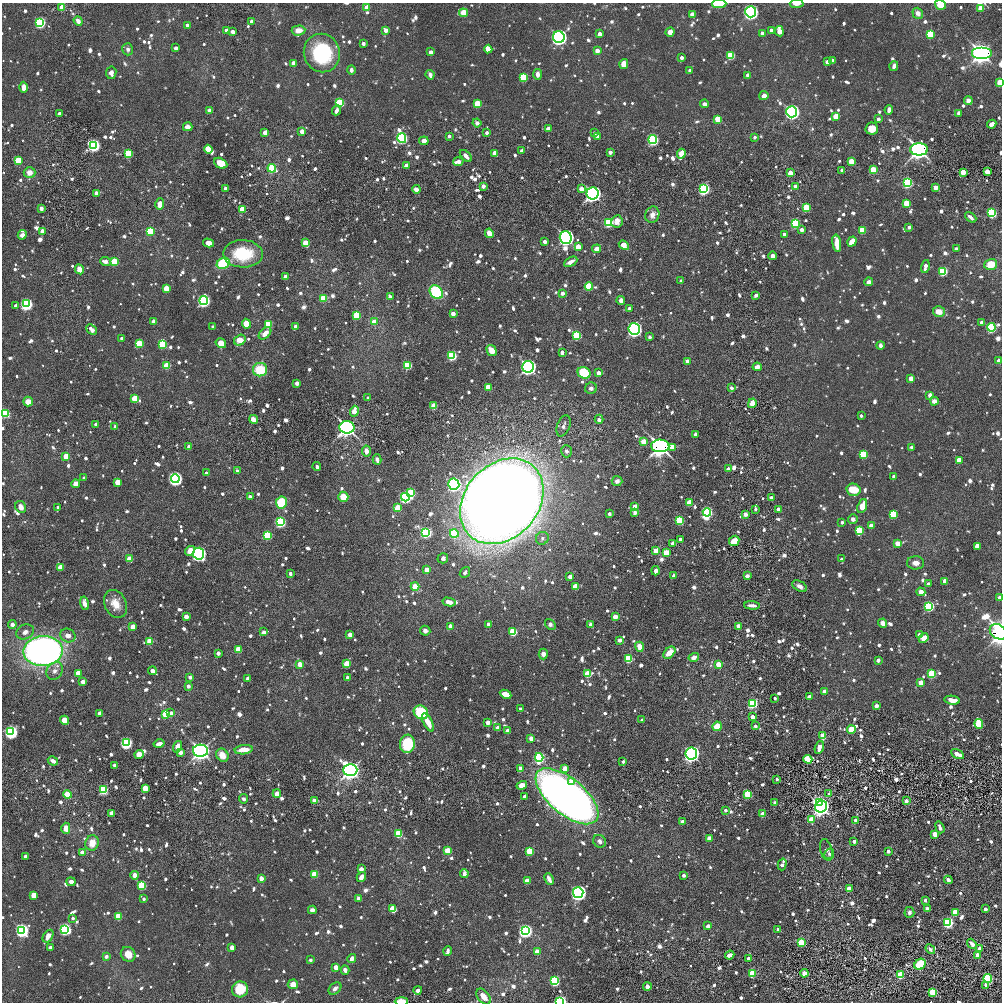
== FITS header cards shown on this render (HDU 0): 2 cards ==
NAXIS1  =                 1000 / length of data axis 1
NAXIS2  =                 1000 / length of data axis 2

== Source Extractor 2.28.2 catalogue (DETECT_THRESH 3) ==
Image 1000 x 1000 px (HDU 0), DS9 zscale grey, 1 PNG px = 1 image px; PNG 1004 x 1004 px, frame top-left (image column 1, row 1000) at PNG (2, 3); each listed source drawn as its Kron ellipse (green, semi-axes under 4 px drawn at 4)
Background 7.63e-05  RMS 0.0016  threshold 0.00474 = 3 sigma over >= 5 px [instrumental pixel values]
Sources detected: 1248; of the 1248, the 500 brightest by FLUX_AUTO listed and drawn (748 fainter detections omitted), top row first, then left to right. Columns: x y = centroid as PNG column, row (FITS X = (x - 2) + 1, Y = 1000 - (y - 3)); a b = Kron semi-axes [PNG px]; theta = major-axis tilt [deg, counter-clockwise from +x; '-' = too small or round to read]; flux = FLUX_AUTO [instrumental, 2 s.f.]
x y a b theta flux
719 4 7 3 1 4.9
797 4 7 3 3 0.71
940 5 6 5 - 1.5
62 7 4 3 - 2.4
367 8 4 4 - 2.7
981 8 4 4 - 3.5
751 12 5 5 - 63
464 13 4 4 - 7.3
918 13 5 5 - 0.72
692 15 4 4 - 2.4
78 21 5 4 - 0.69
251 21 3 3 - 0.41
40 22 4 4 - 52
187 25 4 3 - 0.61
226 30 3 3 - 0.67
299 30 7 5 5 1.1
386 30 4 3 - 0.97
771 30 3 3 - 0.56
779 31 5 4 - 2.4
233 32 3 3 - 1.1
670 32 5 4 - 0.64
762 33 3 3 - 0.67
600 34 3 3 - 1.3
930 34 4 4 - 11
559 37 6 6 - 86
363 43 3 3 - 0.64
176 48 4 3 - 0.37
128 49 6 5 - 0.39
488 49 4 3 - 2.4
597 51 4 3 - 1.2
431 52 3 3 - 0.84
322 53 19 18 - 7.9
981 53 10 6 0 270
731 55 4 4 - 15
682 57 3 3 - 0.58
832 60 3 3 - 0.64
827 62 4 3 - 0.35
293 63 4 4 - 0.58
624 64 5 4 - 1.2
894 66 5 3 - 0.48
351 70 5 4 - 0.35
690 70 3 3 - 0.45
111 73 6 5 - 0.47
537 74 5 4 - 0.56
430 75 5 3 - 0.46
748 75 3 3 - 0.91
523 77 4 4 - 13
1000 82 4 3 - 5
24 87 5 4 - 0.91
764 96 5 4 - 0.54
968 101 4 4 - 0.75
340 103 4 4 - 19
477 104 4 4 - 8
705 104 4 3 - 0.44
336 110 5 3 - 0.49
889 110 4 3 - 0.58
210 111 4 3 - 2.9
792 112 5 5 - 74
959 113 3 3 - 1.1
60 114 4 3 - 0.47
836 116 4 4 - 3.3
718 119 4 4 - 5.8
878 119 3 3 - 0.51
477 123 4 4 - 0.35
992 124 5 4 - 0.7
188 127 4 4 - 0.52
548 129 4 3 - 1.6
872 129 6 6 - 1.2
302 131 4 3 - 1.6
265 133 4 3 - 1.6
487 133 3 3 - 0.48
595 133 3 3 - 0.36
449 136 3 3 - 0.37
598 137 3 3 - 1.1
755 137 3 3 - 0.35
402 138 5 4 - 49
653 140 4 4 - 53
424 141 5 4 - 0.56
94 145 4 4 - 80
208 149 4 4 - 8.3
919 149 9 6 0 230
522 151 3 3 - 0.72
610 152 3 3 - 0.77
128 153 4 4 - 13
495 153 4 3 - 2
681 154 5 4 - 3.5
466 156 7 4 -45 0.6
18 160 4 4 - 7.5
851 161 4 4 - 3.8
458 162 5 3 - 0.97
221 163 7 5 -28 2
407 165 3 3 - 1.2
272 168 4 4 - 12
842 170 3 3 - 0.43
873 170 4 4 - 6.1
30 172 6 5 - 0.88
963 172 4 4 - 1.2
987 172 4 3 - 1.9
790 173 4 3 - 2.3
907 183 4 4 - 36
483 186 3 3 - 0.88
796 186 4 3 - 1.4
936 187 4 4 - 1.7
225 188 3 3 - 0.69
416 189 4 4 - 0.7
581 189 4 4 - 1.4
704 189 4 4 - 62
96 193 3 3 - 1.5
593 193 6 6 - 93
907 203 4 4 - 5.9
160 204 6 4 79 1.6
41 208 4 3 - 0.48
806 208 4 4 - 12
242 209 4 4 - 3.7
992 213 4 4 - 32
652 215 8 7 - 0.75
971 217 6 3 -41 0.42
617 221 6 5 - 0.66
609 222 4 4 - 24
795 223 4 4 - 28
909 227 4 3 - 0.6
802 229 3 3 - 0.88
862 230 4 4 - 9.5
42 231 4 4 - 0.89
150 231 4 4 - 13
489 233 5 4 - 0.99
784 234 3 3 - 0.36
22 235 5 4 - 0.55
566 237 6 6 - 96
852 241 5 4 - 2.8
545 242 3 3 - 0.83
208 243 5 4 - 0.65
306 243 4 4 - 5.1
837 243 9 4 -81 2
624 245 5 4 - 3.9
578 246 4 3 - 2.5
597 249 4 4 - 0.84
956 249 4 3 - 0.38
243 254 20 13 -1 4.1
772 256 4 4 - 0.49
105 262 5 4 - 0.55
114 262 4 4 - 10
571 262 7 4 29 0.6
223 263 7 5 31 6
991 264 6 5 - 2
925 266 6 3 75 0.94
80 269 5 4 - 1
943 271 4 4 - 22
286 277 4 3 - 1.4
681 281 3 3 - 0.42
869 282 4 4 - 0.48
589 286 4 4 - 12
166 289 4 4 - 4.9
436 292 7 6 - 9.6
562 293 3 3 - 0.72
756 295 4 3 - 0.43
390 297 4 3 - 0.82
323 298 4 4 - 6.4
204 301 4 4 - 77
621 301 4 4 - 0.64
26 304 4 4 - 69
16 306 3 3 - 0.75
629 308 3 3 - 0.47
939 312 6 5 - 1.3
453 314 3 3 - 1.1
357 315 4 4 - 10
154 321 4 3 - 1.5
374 322 4 4 - 2.9
982 322 3 3 - 0.83
246 324 5 4 - 4.4
269 324 4 4 - 9.2
295 326 4 3 - 0.82
213 327 3 3 - 0.53
991 327 4 4 - 42
634 329 6 6 - 55
91 330 6 4 -42 1.3
265 333 7 4 44 0.9
577 335 4 4 - 19
649 337 3 3 - 0.45
122 339 3 3 - 0.65
240 340 6 5 - 1.4
221 343 5 4 - 1.8
139 344 4 4 - 11
163 344 4 4 - 17
880 346 4 3 - 0.38
492 350 6 4 -58 1.7
562 352 3 3 - 0.71
452 355 4 4 - 31
688 361 4 3 - 1.8
999 361 4 3 - 1.2
167 365 4 4 - 7.9
408 365 4 4 - 16
528 367 6 6 - 77
757 367 4 4 - 0.63
260 370 7 6 - 3.3
584 373 7 5 -31 5
598 373 3 3 - 1.2
911 378 4 3 - 1.6
297 383 3 3 - 0.96
488 387 4 4 - 4.2
591 388 6 5 - 0.35
731 388 3 3 - 0.47
930 395 3 3 - 1.1
135 398 4 4 - 7.7
368 398 4 3 - 0.35
934 401 4 4 - 0.75
28 402 5 5 - 0.84
752 403 5 4 - 1.1
434 406 4 4 - 4.3
354 411 5 4 - 2.2
6 413 4 4 - 16
861 416 3 3 - 0.37
253 419 5 4 - 0.73
599 419 4 3 - 0.61
96 424 3 3 - 0.85
115 426 3 3 - 0.49
563 426 11 6 71 0.47
347 427 7 6 - 150
695 434 4 3 - 0.39
643 442 4 3 - 3.8
660 446 9 6 -1 230
189 447 3 3 - 1.1
672 447 4 4 - 4.9
912 447 4 3 - 0.49
366 451 5 4 - 0.67
566 451 6 5 - 0.37
863 454 4 4 - 15
66 456 4 3 - 3
377 459 5 3 - 0.79
959 460 4 4 - 2.5
317 466 4 3 - 0.38
728 469 3 3 - 0.76
237 471 3 3 - 0.61
206 473 3 3 - 0.41
894 477 3 3 - 0.61
84 478 3 3 - 0.49
175 479 4 4 - 120
617 481 5 5 - 0.36
118 482 4 4 - 3.7
76 484 4 4 - 0.73
454 484 5 5 - 51
853 490 7 6 - 2.3
411 493 4 4 - 16
250 497 4 4 - 0.51
343 497 5 5 - 1.5
405 497 4 4 - 58
772 498 3 3 - 1.5
502 501 47 37 48 410
281 502 6 5 - 5.9
690 503 4 3 - 5
635 506 4 3 - 1.6
862 506 7 4 69 1.6
21 507 6 5 - 0.67
58 507 4 3 - 0.41
398 508 4 4 - 6.6
755 509 3 3 - 0.44
778 509 4 3 - 1.1
635 512 3 3 - 0.88
707 512 4 4 - 51
609 514 3 3 - 0.52
745 514 3 3 - 1.6
893 514 4 4 - 13
853 519 5 5 - 0.43
680 520 4 4 - 18
280 522 4 4 - 44
842 522 3 3 - 0.36
871 526 4 3 - 2
859 530 4 4 - 14
426 532 4 4 - 43
454 534 4 4 - 15
268 535 4 4 - 17
542 538 6 6 - 0.36
680 539 3 3 - 0.54
734 541 6 4 43 2
898 543 4 3 - 2.2
673 544 4 3 - 2.1
977 546 4 4 - 3.2
190 551 5 4 - 1.1
656 551 4 4 - 3
666 553 4 4 - 5.1
199 554 6 5 - 53
443 558 5 5 - 0.35
130 559 4 4 - 3.1
842 559 3 3 - 0.42
916 563 8 6 -2 0.67
60 567 4 3 - 2.8
427 570 4 3 - 2.5
656 571 4 3 - 1.2
465 572 6 4 51 0.37
290 573 3 3 - 0.6
674 576 3 3 - 0.69
747 576 4 3 - 0.38
570 577 4 3 - 1.2
945 581 4 3 - 2
928 584 3 3 - 0.88
800 586 8 5 -31 0.49
415 587 4 4 - 4.7
575 587 4 4 - 4.9
921 592 4 3 - 2.4
999 597 3 3 - 0.53
449 602 6 4 -12 0.77
85 603 7 4 -77 0.86
116 604 14 11 -64 1.5
752 605 8 3 -4 0.58
929 606 4 4 - 41
186 616 4 4 - 0.79
615 616 3 3 - 2.1
883 623 5 4 - 0.6
12 624 4 4 - 0.43
488 624 3 3 - 0.64
550 624 6 4 -50 0.5
591 625 4 3 - 1.6
450 626 4 3 - 0.51
738 626 4 4 - 0.88
133 627 4 4 - 1.9
425 631 5 4 - 0.44
25 632 9 7 28 0.55
264 632 3 3 - 0.42
513 632 4 4 - 12
998 632 9 7 -34 190
68 635 8 6 -22 0.67
350 635 4 4 - 2.3
919 635 3 3 - 0.63
924 638 5 4 - 0.96
620 640 4 3 - 0.51
150 641 4 4 - 6.6
639 647 5 4 - 1.1
238 649 4 4 - 5.9
43 651 19 14 4 49
218 653 3 3 - 0.77
669 653 7 4 46 1.6
543 654 5 4 - 0.52
694 657 5 4 - 0.62
628 658 4 4 - 17
878 660 3 3 - 0.64
300 664 4 3 - 2
347 664 4 4 - 6.4
718 664 4 3 - 3.5
55 671 9 7 54 0.55
152 671 4 3 - 1.3
78 673 4 4 - 3.5
588 674 4 4 - 7.2
932 674 4 4 - 18
190 677 3 3 - 0.63
248 678 3 3 - 1.1
347 678 3 3 - 1
83 682 4 3 - 1.6
921 683 4 4 - 3.6
188 686 4 3 - 0.41
825 691 4 3 - 1.9
506 694 6 4 -25 1.7
809 697 3 3 - 1.2
775 698 3 3 - 0.4
952 700 8 4 -8 1
752 703 4 4 - 48
876 706 3 3 - 1.1
520 709 4 3 - 0.35
421 712 7 6 - 6.2
100 713 3 3 - 1.1
171 713 4 3 - 0.55
166 714 4 4 - 9.2
752 717 3 3 - 2.1
65 720 5 4 - 5.4
642 720 3 3 - 0.73
428 722 10 4 -65 1.2
488 722 3 3 - 1.3
979 724 5 4 - 9.7
717 726 5 4 - 2.8
755 726 3 3 - 0.64
498 728 3 3 - 1.8
851 730 4 4 - 9.7
508 731 4 3 - 2
11 732 4 4 - 100
823 736 4 4 - 4.4
531 738 4 4 - 0.65
126 743 4 4 - 64
159 744 5 3 - 0.64
407 744 9 7 85 4.8
177 747 6 4 74 0.81
819 747 7 4 69 0.72
244 750 9 4 7 1.4
200 751 7 6 - 180
181 753 4 4 - 0.69
691 753 6 6 - 71
139 754 5 4 - 5.9
958 754 7 3 -27 2.1
222 755 7 5 -56 1.2
539 757 4 4 - 48
808 759 4 4 - 18
53 761 5 3 - 0.46
623 762 3 3 - 0.43
115 765 4 3 - 0.43
565 768 4 3 - 2.9
521 769 4 3 - 2.7
350 770 7 6 - 160
777 779 3 3 - 0.44
572 782 4 4 - 2.4
522 785 5 4 - 1.2
145 788 4 3 - 4.7
103 790 4 4 - 19
829 793 4 4 - 0.37
277 794 4 4 - 0.8
748 794 4 3 - 21
67 795 4 4 - 8.3
524 796 4 3 - 0.43
567 796 38 18 -40 130
244 799 5 4 - 0.41
314 800 4 3 - 2.4
906 801 3 3 - 1.4
775 802 3 3 - 0.53
819 802 4 4 - 110
821 806 6 5 - 66
725 810 3 3 - 0.44
112 813 3 3 - 2
763 814 3 3 - 4.7
811 820 4 4 - 4.1
855 820 3 3 - 0.54
683 822 3 3 - 1.9
940 827 6 3 -70 0.45
66 828 5 4 - 0.94
398 834 4 4 - 12
935 834 4 3 - 3
709 839 4 3 - 3.1
600 841 7 6 - 0.37
854 841 3 3 - 0.65
92 843 8 6 76 1.4
826 850 11 6 -74 0.57
448 851 4 4 - 6.2
530 851 4 4 - 13
888 851 3 3 - 0.53
82 852 4 3 - 1.2
829 854 5 5 - 0.35
25 856 3 3 - 0.72
782 864 6 3 75 0.7
361 869 4 4 - 0.73
464 873 4 3 - 0.5
315 874 4 4 - 6.6
135 875 4 4 - 1.2
684 875 3 3 - 0.5
361 877 5 4 - 0.93
261 878 4 3 - 1.6
549 879 6 3 -66 0.72
948 880 4 3 - 0.44
527 881 4 4 - 3.5
71 882 4 4 - 0.47
142 885 4 4 - 19
849 888 4 3 - 2.4
578 893 5 5 - 80
34 895 4 3 - 4.6
144 899 4 3 - 0.39
359 899 3 3 - 1.2
925 900 3 3 - 0.36
393 909 4 4 - 8.7
927 909 3 3 - 0.95
985 909 3 3 - 0.65
312 910 4 4 - 0.52
909 912 5 5 - 0.4
955 912 4 4 - 7.2
118 916 4 4 - 8.5
73 918 3 3 - 0.39
948 922 4 4 - 51
708 926 4 4 - 0.4
65 929 4 4 - 72
778 929 3 3 - 0.54
22 930 4 4 - 100
525 931 4 4 - 120
48 936 7 4 58 1
801 943 4 4 - 14
972 944 5 4 - 0.41
50 948 4 4 - 0.44
232 948 4 3 - 2.1
979 948 4 4 - 0.41
930 949 5 3 - 0.36
448 951 5 3 - 0.39
537 952 4 3 - 3.3
128 954 8 7 - 1
730 955 5 3 - 0.73
978 955 4 3 - 1.8
106 956 3 3 - 0.59
352 958 4 3 - 0.69
748 958 3 3 - 0.44
310 960 3 3 - 0.48
920 964 6 5 - 5.4
336 967 3 3 - 2.1
345 970 5 3 - 1.1
804 973 4 4 - 0.69
752 974 4 4 - 8.2
900 975 4 4 - 8.4
988 979 4 4 - 30
554 981 4 4 - 39
293 984 5 4 - 1
986 985 4 3 - 0.79
647 987 4 4 - 0.62
335 988 7 5 42 0.46
240 989 8 8 - 3.3
418 990 4 3 - 0.47
933 992 4 4 - 15
484 997 9 6 -50 0.94
401 1001 7 3 0 1.9
560 1001 4 3 - 85
At the frame edge (FLAGS 8, measured only in part): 10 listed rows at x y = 719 4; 797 4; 940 5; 1000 82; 999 361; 6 413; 999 597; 998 632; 401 1001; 560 1001
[748 fainter detections neither listed nor drawn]

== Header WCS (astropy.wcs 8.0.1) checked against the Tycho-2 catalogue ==
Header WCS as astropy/WCSLIB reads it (CRVAL/CRPIX/CD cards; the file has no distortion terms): RA---TAN/DEC--TAN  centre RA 01:20:38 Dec +29:42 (20.16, +29.70 deg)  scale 1 arcsec/px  FOV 16.7' x 16.7'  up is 0 deg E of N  parity normal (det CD < 0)
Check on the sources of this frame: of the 60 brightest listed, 3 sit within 1.5 arcsec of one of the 3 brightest Tycho-2 stars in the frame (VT <= 12.54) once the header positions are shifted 0.34 arcsec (0.27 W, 0.21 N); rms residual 0.42 arcsec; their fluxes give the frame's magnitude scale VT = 18.04 - 2.5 log10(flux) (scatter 0.02 mag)
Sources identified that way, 3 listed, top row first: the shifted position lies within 1.5 arcsec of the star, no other Tycho-2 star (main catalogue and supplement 1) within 3.0 arcsec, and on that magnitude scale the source's flux lands within +1.5 / -3 mag of the star's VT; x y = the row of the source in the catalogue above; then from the Tycho-2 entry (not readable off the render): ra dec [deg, ICRS J2000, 3 dp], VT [Tycho-2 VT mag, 2 dp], TYC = Tycho-2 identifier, HIP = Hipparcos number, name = IAU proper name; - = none
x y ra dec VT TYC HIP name
919 149 20.026 +29.797 12.15 1754-1721-1 - -
660 446 20.109 +29.714 12.14 1754-1549-1 - -
821 806 20.057 +29.614 12.54 1754-1473-1 - -